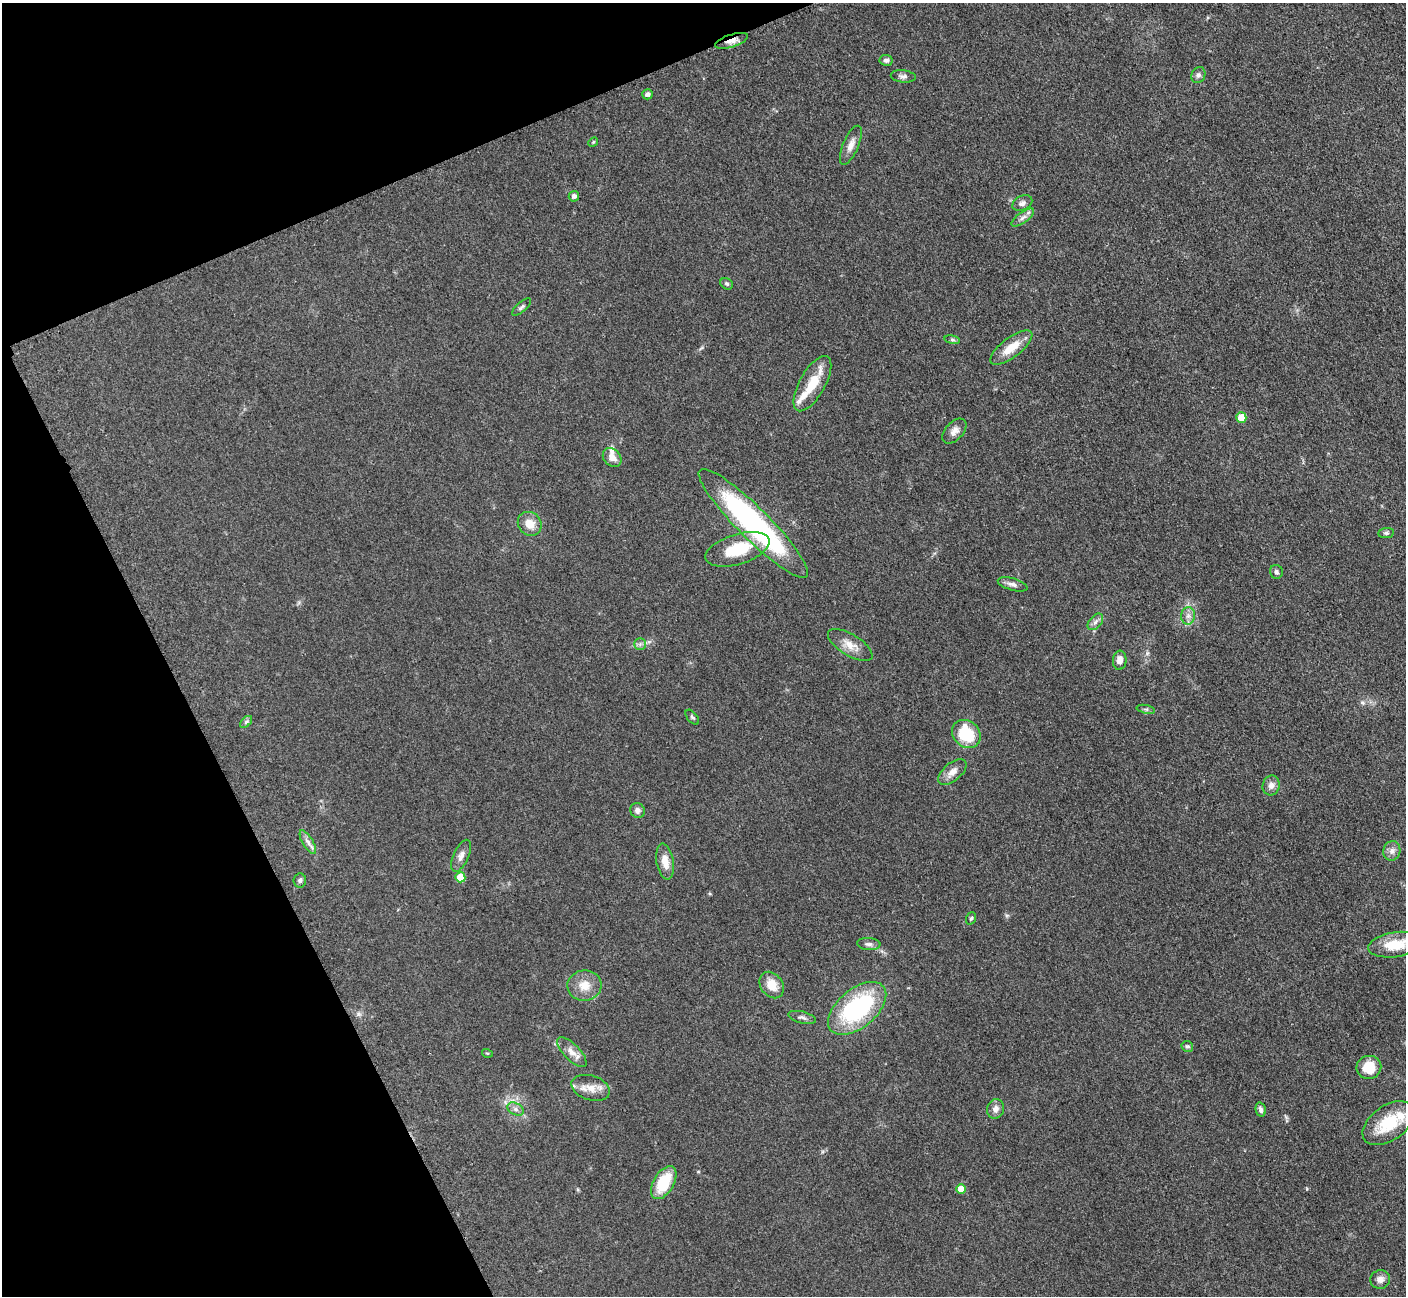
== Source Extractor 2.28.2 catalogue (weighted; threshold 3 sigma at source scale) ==
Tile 5 of 4 x 4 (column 1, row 2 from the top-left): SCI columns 19-1422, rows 2885-4178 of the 5699 x 5661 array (HDU 1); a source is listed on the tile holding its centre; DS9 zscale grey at full resolution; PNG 1408 x 1298 px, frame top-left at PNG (2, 3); each listed source drawn as its Kron ellipse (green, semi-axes under 4 px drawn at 4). Shown black and unused: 21% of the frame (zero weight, under 3 of 5 exposures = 4% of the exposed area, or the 3 px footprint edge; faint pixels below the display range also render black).
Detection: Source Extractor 2.28.2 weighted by HDU 2 'WHT'; one run over the whole footprint, this tile lists its part. Background 0.0529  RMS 0.0055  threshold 0.0249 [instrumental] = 3 sigma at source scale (4.5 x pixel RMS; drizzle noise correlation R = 1.50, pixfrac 1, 0.05/0.05 arcsec/px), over >= 5 px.
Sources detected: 65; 4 inside a brighter listed object's ellipse — not listed separately; the other 61 listed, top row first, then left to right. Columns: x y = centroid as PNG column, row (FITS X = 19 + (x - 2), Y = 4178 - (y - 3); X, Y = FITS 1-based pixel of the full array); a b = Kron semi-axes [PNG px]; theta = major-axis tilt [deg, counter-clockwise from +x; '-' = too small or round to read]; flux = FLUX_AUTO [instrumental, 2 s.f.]
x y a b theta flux
732 41 17 6 17 4
886 60 6 5 - 1.6
1198 75 8 7 - 1.7
903 76 12 6 -6 1.9
647 94 5 5 - 1.6
593 142 5 4 - 0.63
851 145 21 8 67 4.6
574 196 5 5 - 1.8
1022 203 10 7 25 2
1023 217 13 5 36 2.5
727 284 7 5 -33 0.94
521 307 12 5 41 1.4
952 340 8 4 -9 0.94
1011 347 25 9 37 10
812 384 31 13 60 15
1241 417 5 5 - 8.5
954 431 15 9 47 3.5
612 457 10 8 -44 4.3
753 523 75 15 -45 130
530 524 13 11 -47 6.9
1386 533 8 5 8 1.1
737 549 33 15 17 22
1276 572 7 6 - 1.5
1013 584 15 6 -16 2.5
1188 616 8 7 - 2.4
1095 622 10 6 49 2
640 644 6 6 - 1.4
850 645 25 10 -32 7
1120 660 9 7 86 3.5
1146 709 9 4 -12 1.1
692 717 9 5 -50 1
246 722 7 4 44 1.2
966 734 15 13 -41 22
952 772 17 9 40 4.6
1271 785 10 8 77 3
637 810 8 7 - 2.2
308 842 13 5 -59 2.6
1392 851 10 8 76 2.9
461 856 17 7 66 3.3
665 862 18 8 -80 6.2
460 877 5 5 - 9.8
300 880 7 6 - 1.5
971 918 6 4 70 0.88
869 944 12 6 -4 2
1395 945 27 12 8 14
772 985 14 11 -55 8.1
584 986 17 15 7 8.4
857 1008 34 19 40 70
802 1017 14 6 -14 2
1187 1046 6 5 - 1
572 1052 19 8 -46 4.9
487 1053 5 3 - 0.57
1369 1067 12 11 - 13
591 1088 20 12 -17 7.2
515 1109 9 6 -27 2.1
996 1109 10 8 70 3.3
1261 1110 7 5 -78 1.6
1388 1123 29 17 36 23
664 1183 18 10 59 20
961 1189 5 4 - 7.3
1380 1279 10 9 - 3.1
Overlapping masked pixels (flux is a lower limit): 1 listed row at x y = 732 41
Isophote crosses this tile's border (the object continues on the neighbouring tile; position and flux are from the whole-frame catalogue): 1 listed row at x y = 1395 945